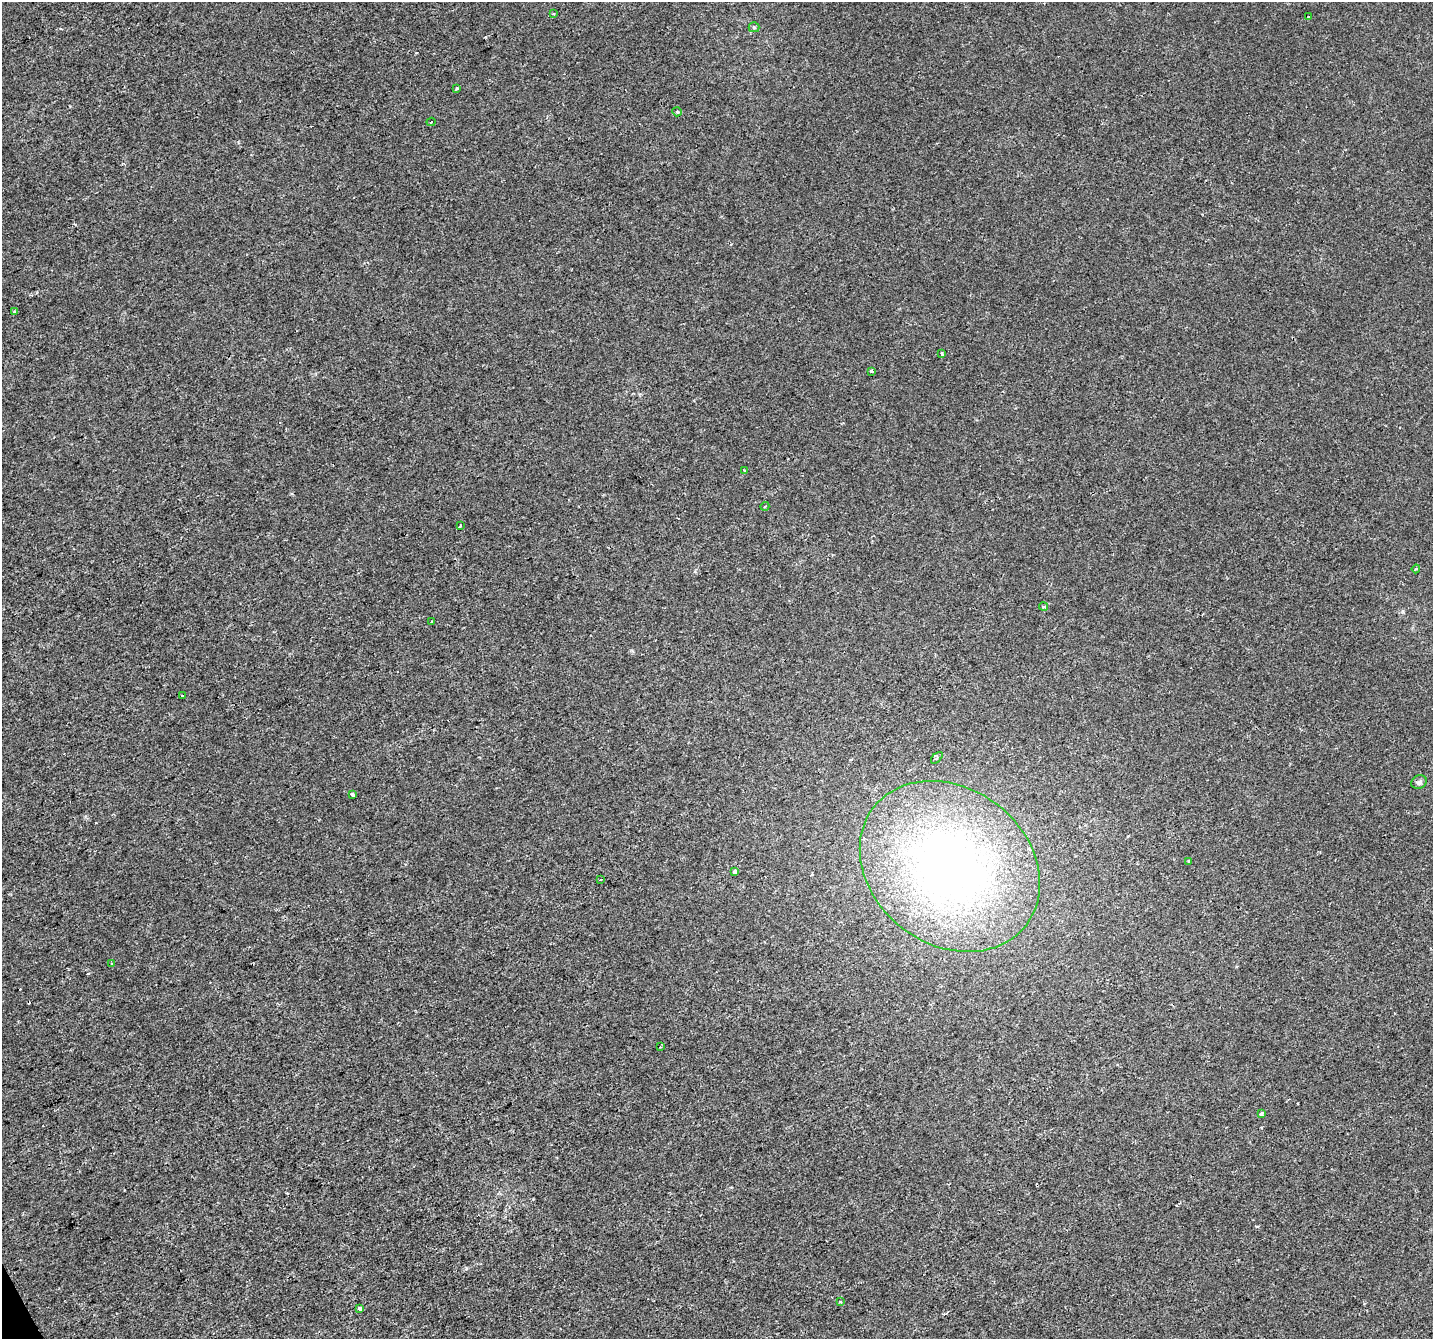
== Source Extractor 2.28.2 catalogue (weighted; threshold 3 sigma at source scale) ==
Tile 7 of 4 x 4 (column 3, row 2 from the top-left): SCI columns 2863-4293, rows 2774-4110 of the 5727 x 5602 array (HDU 1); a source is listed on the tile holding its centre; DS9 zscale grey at full resolution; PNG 1435 x 1341 px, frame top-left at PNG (2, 2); each listed source drawn as its Kron ellipse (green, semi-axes under 4 px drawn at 4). Shown black and unused: <1% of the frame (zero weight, under 2 of 3 exposures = <1% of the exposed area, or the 3 px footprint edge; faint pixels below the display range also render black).
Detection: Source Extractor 2.28.2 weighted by HDU 2 'WHT'; one run over the whole footprint, this tile lists its part. Background 0.00106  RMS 0.0022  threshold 0.00978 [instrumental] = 3 sigma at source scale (4.5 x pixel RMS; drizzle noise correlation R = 1.50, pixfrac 1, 0.0396/0.0396 arcsec/px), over >= 5 px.
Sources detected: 33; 5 cosmic-ray / hot-pixel residue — neither listed nor drawn; the other 28 listed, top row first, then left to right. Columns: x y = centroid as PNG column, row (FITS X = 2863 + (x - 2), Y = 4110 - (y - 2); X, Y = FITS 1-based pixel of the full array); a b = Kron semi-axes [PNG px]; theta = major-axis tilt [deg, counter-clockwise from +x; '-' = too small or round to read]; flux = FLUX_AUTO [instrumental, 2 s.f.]
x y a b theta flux
553 14 3 2 - 0.29
1308 17 3 3 - 0.9
754 27 5 5 - 0.3
457 88 4 3 - 0.29
677 112 5 3 - 0.26
431 122 4 2 - 0.16
15 312 3 3 - 0.48
942 354 4 3 - 0.3
871 371 3 3 - 0.39
744 470 3 3 - 0.28
765 506 4 3 - 0.19
460 526 3 2 - 0.25
1416 569 4 3 - 0.27
1044 607 4 4 - 0.42
432 622 4 3 - 0.82
182 696 3 3 - 0.8
937 758 7 3 45 0.27
1419 782 8 6 23 0.71
353 794 3 3 - 0.84
1189 861 3 2 - 0.18
950 866 96 78 -38 130
735 871 4 3 - 1.9
600 880 3 2 - 0.21
111 963 4 2 - 0.18
660 1047 3 2 - 0.16
1261 1114 3 3 - 1.6
840 1302 4 3 - 0.21
360 1308 4 3 - 1.5